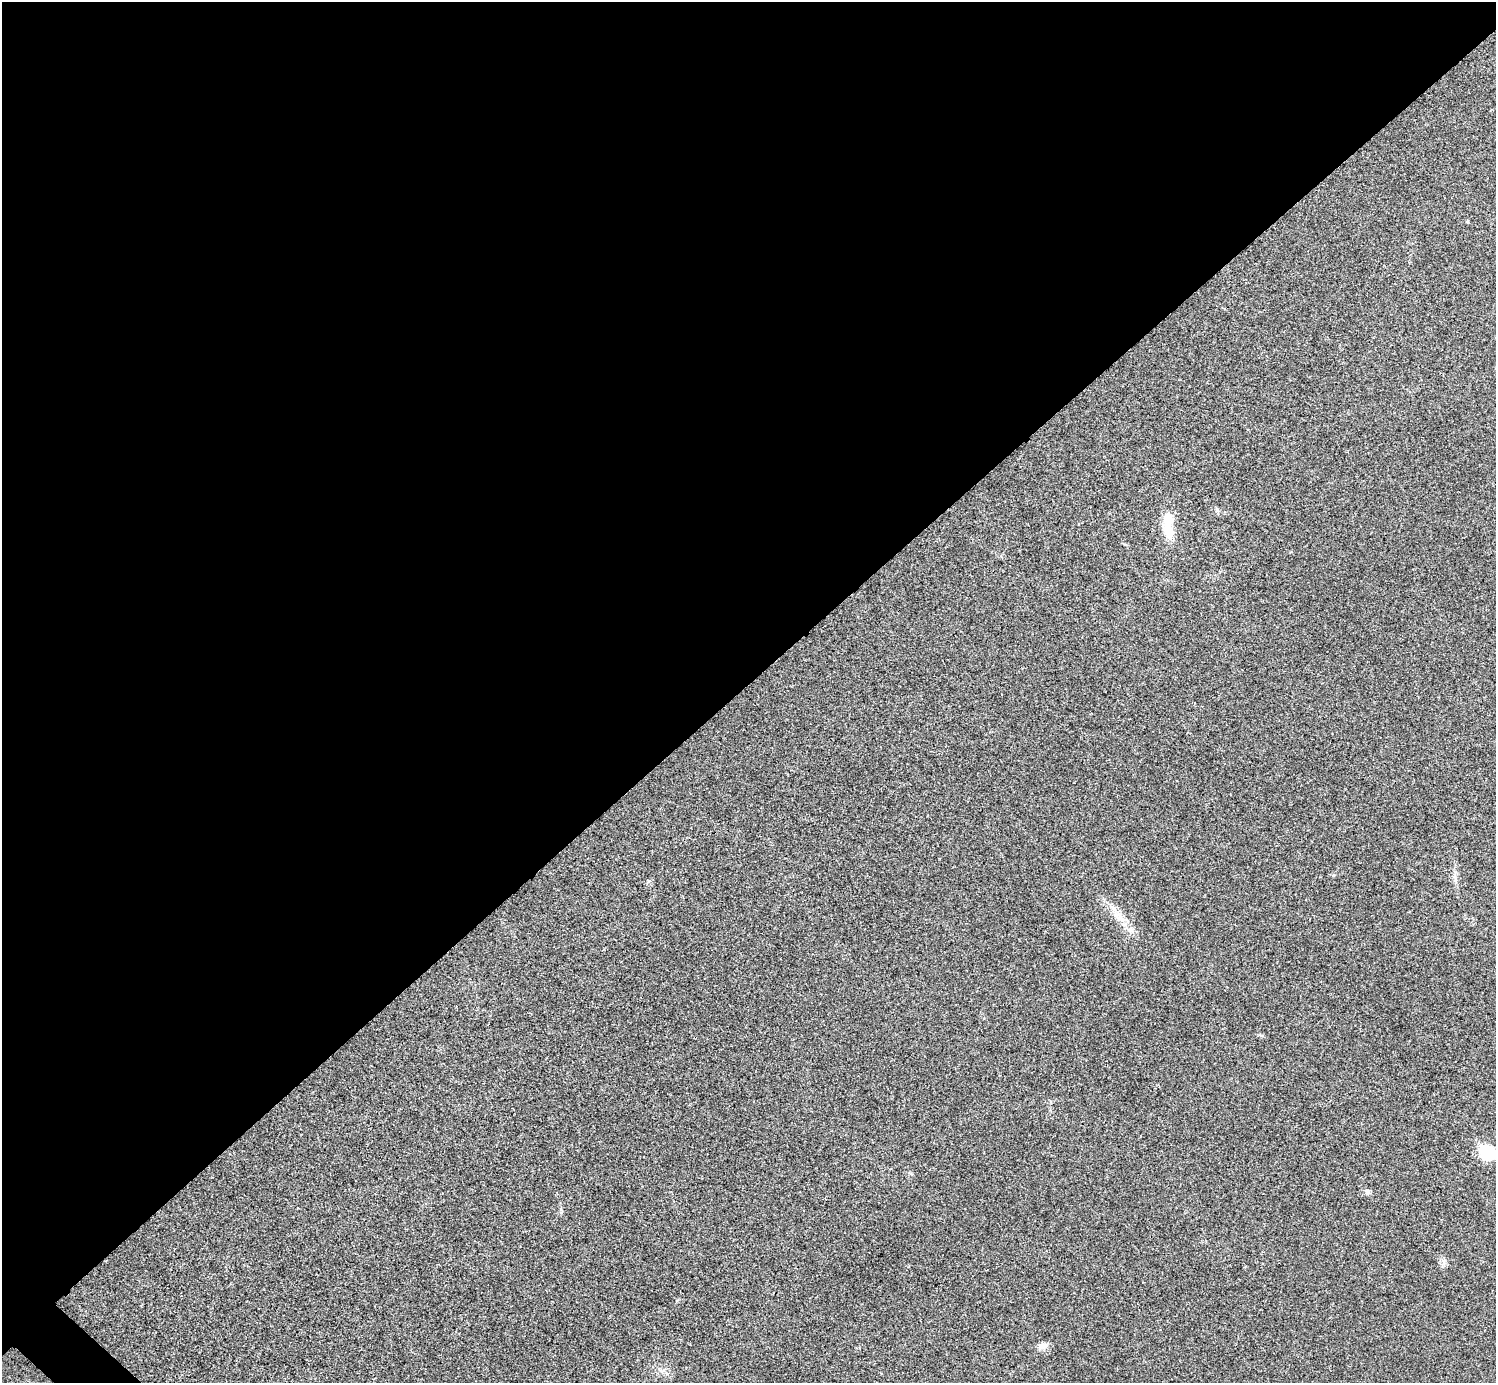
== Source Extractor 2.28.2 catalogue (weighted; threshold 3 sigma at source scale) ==
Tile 2 of 4 x 4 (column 2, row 1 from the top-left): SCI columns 1498-2991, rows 4304-5684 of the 5985 x 5985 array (HDU 1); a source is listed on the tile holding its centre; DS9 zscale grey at full resolution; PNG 1498 x 1385 px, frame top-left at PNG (2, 2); no overlay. Shown black and unused: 50% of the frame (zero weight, under 3 of 4 exposures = <1% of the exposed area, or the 3 px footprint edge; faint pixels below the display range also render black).
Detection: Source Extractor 2.28.2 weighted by HDU 2 'WHT'; one run over the whole footprint, this tile lists its part. Background 0.0219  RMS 0.0054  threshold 0.0245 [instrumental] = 3 sigma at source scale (4.5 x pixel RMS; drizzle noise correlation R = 1.50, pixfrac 1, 0.05/0.05 arcsec/px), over >= 5 px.
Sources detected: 7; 2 inside a brighter listed object's ellipse — not listed separately; the other 5 listed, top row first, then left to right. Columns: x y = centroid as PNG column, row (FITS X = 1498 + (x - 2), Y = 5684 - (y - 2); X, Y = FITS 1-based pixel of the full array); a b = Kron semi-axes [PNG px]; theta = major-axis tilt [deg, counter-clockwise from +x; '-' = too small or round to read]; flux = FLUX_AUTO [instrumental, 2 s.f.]
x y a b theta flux
1168 530 26 15 -73 9.9
1121 917 16 6 -53 5.1
1487 1152 8 7 - 75
1367 1192 8 6 -76 1.5
1042 1346 15 8 21 3